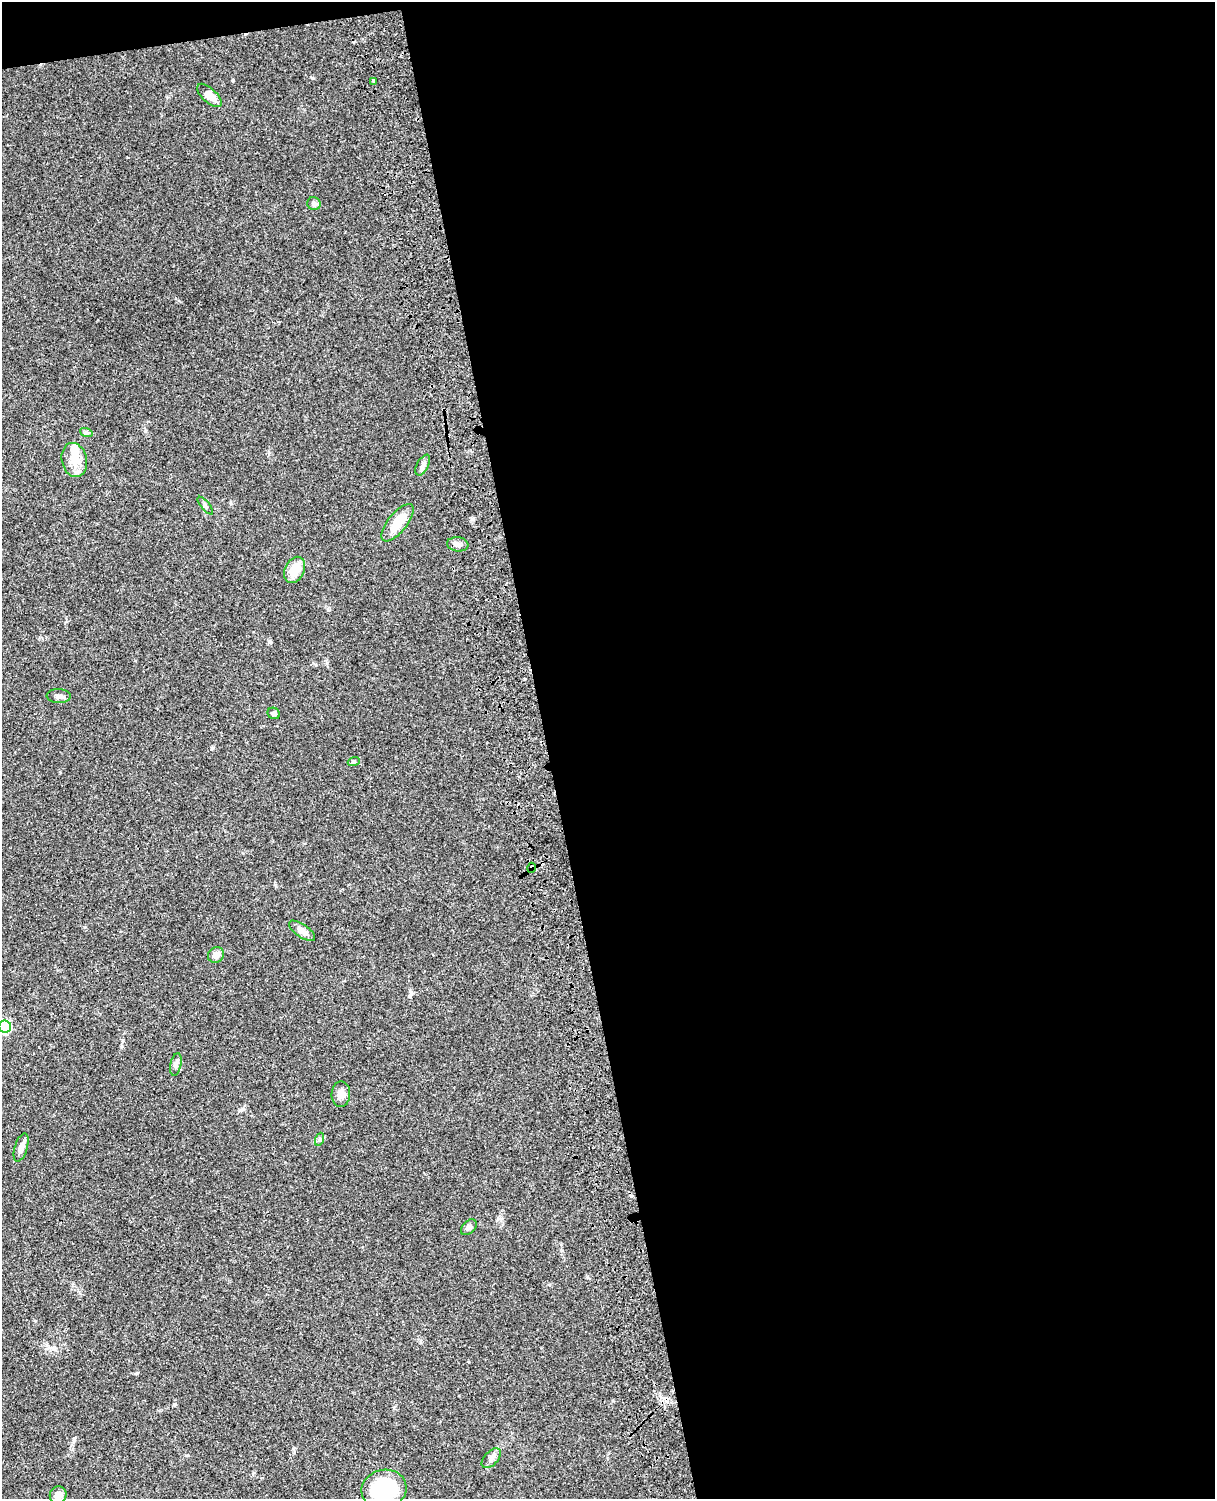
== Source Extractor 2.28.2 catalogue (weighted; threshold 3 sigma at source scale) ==
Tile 4 of 4 x 3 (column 4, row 1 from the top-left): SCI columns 3758-4970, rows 3267-4763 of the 5089 x 4925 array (HDU 1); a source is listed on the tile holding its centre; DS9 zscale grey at full resolution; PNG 1217 x 1501 px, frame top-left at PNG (2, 2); each listed source drawn as its Kron ellipse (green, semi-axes under 4 px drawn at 4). Shown black and unused: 56% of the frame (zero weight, under 3 of 4 exposures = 6% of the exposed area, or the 3 px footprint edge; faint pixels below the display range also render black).
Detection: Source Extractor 2.28.2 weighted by HDU 2 'WHT'; one run over the whole footprint, this tile lists its part. Background 0.0807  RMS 0.0059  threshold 0.0267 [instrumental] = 3 sigma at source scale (4.5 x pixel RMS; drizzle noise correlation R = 1.50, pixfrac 1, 0.05/0.05 arcsec/px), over >= 5 px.
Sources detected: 26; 1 inside a brighter object's white glare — neither listed nor drawn; the other 25 listed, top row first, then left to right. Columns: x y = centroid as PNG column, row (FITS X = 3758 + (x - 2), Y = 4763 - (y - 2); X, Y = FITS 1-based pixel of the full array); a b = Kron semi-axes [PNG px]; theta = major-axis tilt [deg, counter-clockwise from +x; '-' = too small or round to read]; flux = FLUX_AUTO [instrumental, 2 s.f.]
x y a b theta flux
373 81 3 3 - 1.3
209 95 15 7 -42 5.7
314 204 7 6 - 1.7
86 432 6 4 -20 0.91
74 460 17 12 -77 9
423 465 11 5 61 2
205 506 11 3 -50 1.1
397 523 23 9 51 12
458 544 11 7 -8 2.3
295 570 14 9 63 10
59 696 12 7 -3 2.2
274 713 6 5 - 1.4
354 761 6 4 19 0.88
532 868 5 3 - 0.6
302 931 15 6 -35 3.1
216 955 8 7 - 3.5
5 1026 6 6 - 60
176 1064 11 5 78 1.9
341 1094 13 9 88 4.4
320 1139 7 4 70 0.92
21 1147 14 6 72 3.3
469 1227 9 6 45 1.8
491 1458 12 7 46 2.3
384 1489 23 19 13 45
58 1495 9 8 - 3.7
Overlapping masked pixels (flux is a lower limit): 1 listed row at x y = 532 868
Isophote crosses this tile's border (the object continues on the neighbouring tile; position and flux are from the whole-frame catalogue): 2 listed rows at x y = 5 1026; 384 1489
Unlisted compact peaks at least as high as the median listed source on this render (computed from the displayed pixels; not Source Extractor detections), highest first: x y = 233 80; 312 78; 212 748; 473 519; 137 1373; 174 1404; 328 610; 85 927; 231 503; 316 665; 243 1109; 613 1401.